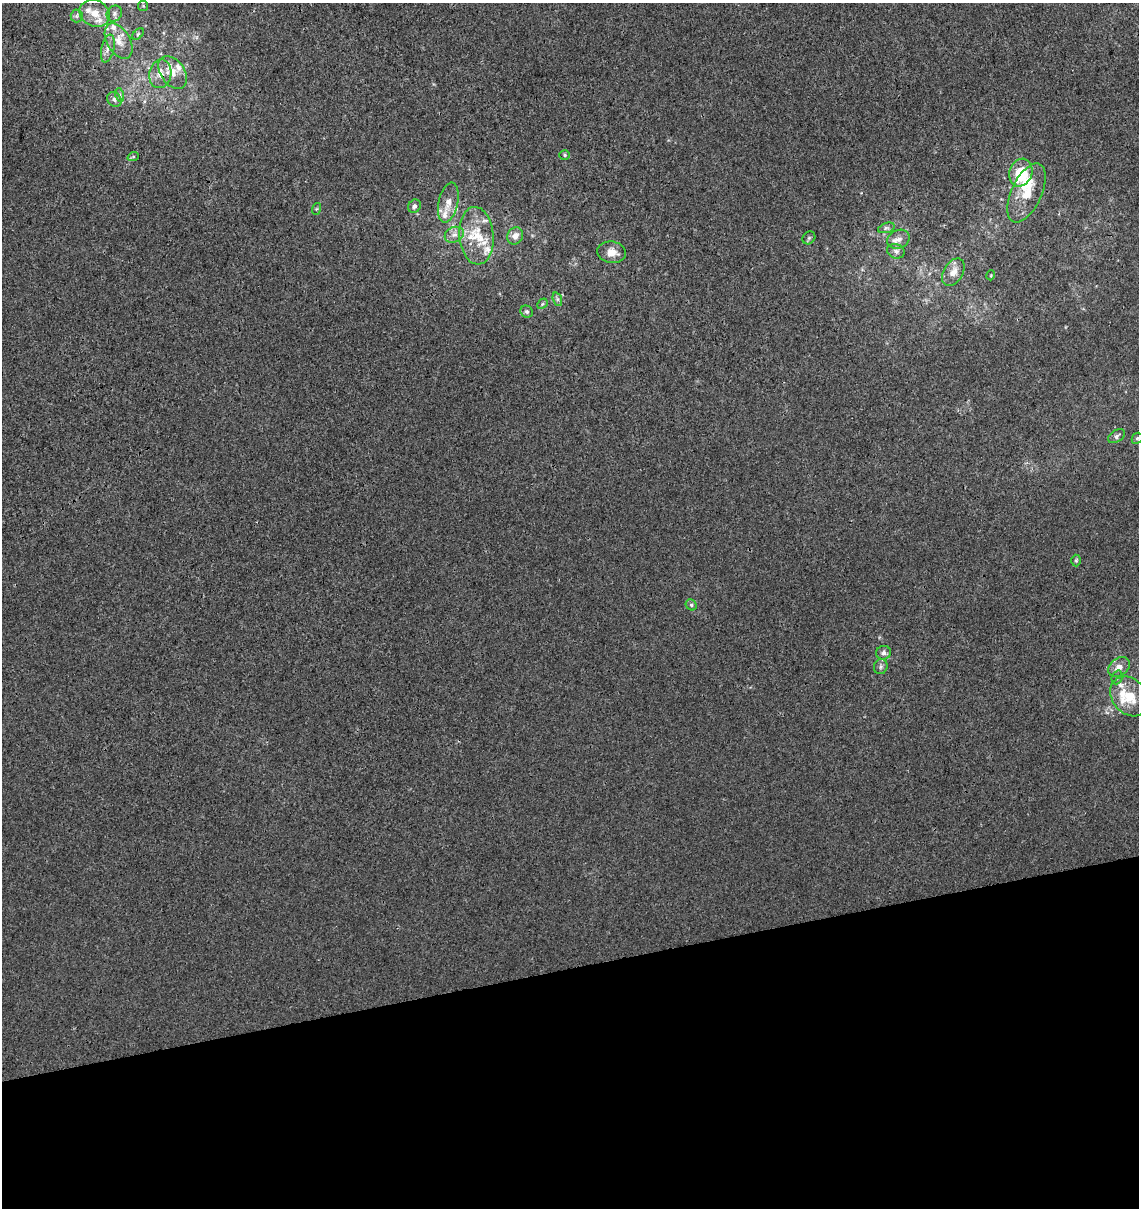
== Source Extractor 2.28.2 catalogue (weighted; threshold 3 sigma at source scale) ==
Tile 14 of 4 x 4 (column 2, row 4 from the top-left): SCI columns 1175-2311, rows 57-1262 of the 4668 x 4938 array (HDU 1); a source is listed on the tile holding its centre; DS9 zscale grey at full resolution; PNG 1141 x 1210 px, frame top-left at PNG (2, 3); each listed source drawn as its Kron ellipse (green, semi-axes under 4 px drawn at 4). Shown black and unused: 20% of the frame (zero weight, under 3 of 4 exposures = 5% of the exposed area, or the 3 px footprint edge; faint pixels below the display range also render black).
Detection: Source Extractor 2.28.2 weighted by HDU 2 'WHT'; one run over the whole footprint, this tile lists its part. Background 5.53e-05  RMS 0.0024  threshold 0.0108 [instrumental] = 3 sigma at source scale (4.5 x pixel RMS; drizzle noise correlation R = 1.50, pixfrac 1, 0.0396/0.0396 arcsec/px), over >= 5 px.
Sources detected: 54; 14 inside a brighter listed object's ellipse — not listed separately; the other 40 listed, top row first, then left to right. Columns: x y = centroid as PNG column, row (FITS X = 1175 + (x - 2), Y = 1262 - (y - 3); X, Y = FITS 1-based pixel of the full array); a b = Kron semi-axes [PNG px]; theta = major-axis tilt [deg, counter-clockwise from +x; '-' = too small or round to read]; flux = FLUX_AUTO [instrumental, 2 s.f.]
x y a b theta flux
143 6 5 5 - 0.29
95 13 16 13 -25 3.5
114 14 8 7 - 0.87
77 16 6 6 - 0.6
138 34 7 4 46 0.38
119 41 19 11 -60 3.5
108 49 14 6 77 1.5
173 72 18 12 -55 3.6
160 74 14 11 79 3.2
120 95 7 4 -72 0.52
114 99 8 7 - 0.87
565 155 5 4 - 0.35
133 157 6 3 19 0.29
1021 173 14 11 70 9
1027 193 32 15 65 6.3
448 202 20 9 78 2.9
414 206 7 6 - 0.67
316 209 6 3 71 0.27
886 228 9 4 19 0.62
454 235 10 7 23 1.4
476 236 29 17 -85 7.7
515 236 9 7 58 1.6
809 238 7 5 45 0.44
898 239 11 9 24 1.6
896 251 9 7 -18 0.9
612 252 14 10 -7 2.6
953 272 15 9 59 2.4
991 275 5 3 - 0.2
557 299 7 4 -71 0.52
542 304 6 4 47 0.38
527 312 6 5 - 0.54
1116 436 9 5 31 0.77
1137 438 6 5 - 0.38
1076 560 6 5 - 0.34
691 605 6 5 - 0.47
883 653 7 6 - 0.78
881 667 8 6 72 0.66
1119 667 12 8 36 2
1117 677 7 5 69 0.5
1129 696 22 17 -49 6
Overlapping masked pixels (flux is a lower limit): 1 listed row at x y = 160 74
Isophote crosses this tile's border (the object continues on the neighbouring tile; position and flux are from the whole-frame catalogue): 1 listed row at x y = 1129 696